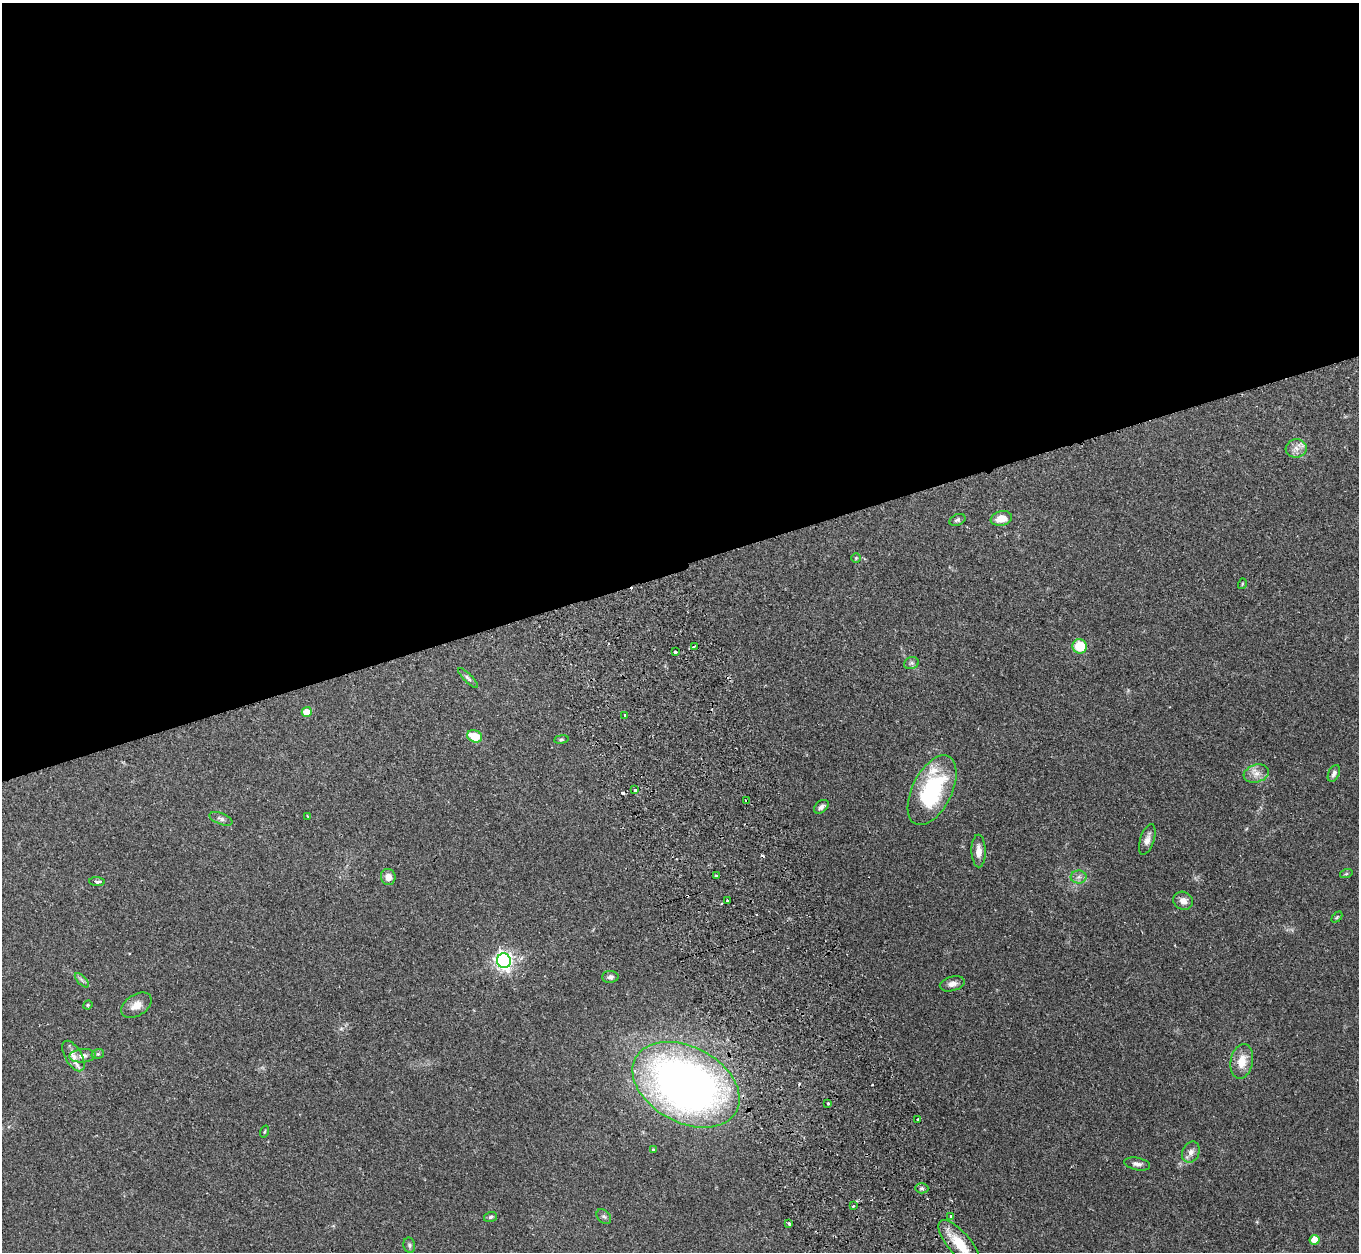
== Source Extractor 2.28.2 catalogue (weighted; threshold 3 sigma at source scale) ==
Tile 2 of 4 x 4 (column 2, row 1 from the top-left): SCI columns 1429-2785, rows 3931-5180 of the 5572 x 5527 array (HDU 1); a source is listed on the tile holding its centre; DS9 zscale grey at full resolution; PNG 1361 x 1254 px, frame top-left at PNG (2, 3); each listed source drawn as its Kron ellipse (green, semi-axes under 4 px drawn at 4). Shown black and unused: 45% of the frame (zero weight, under 2 of 3 exposures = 4% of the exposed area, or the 3 px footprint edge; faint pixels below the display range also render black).
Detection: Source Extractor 2.28.2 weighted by HDU 2 'WHT'; one run over the whole footprint, this tile lists its part. Background 0.082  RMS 0.0059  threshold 0.0265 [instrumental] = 3 sigma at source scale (4.5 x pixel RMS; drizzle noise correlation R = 1.50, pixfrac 1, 0.05/0.05 arcsec/px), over >= 5 px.
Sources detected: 66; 6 cosmic-ray / hot-pixel residue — neither listed nor drawn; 2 inside a brighter listed object's ellipse — not listed separately; the other 58 listed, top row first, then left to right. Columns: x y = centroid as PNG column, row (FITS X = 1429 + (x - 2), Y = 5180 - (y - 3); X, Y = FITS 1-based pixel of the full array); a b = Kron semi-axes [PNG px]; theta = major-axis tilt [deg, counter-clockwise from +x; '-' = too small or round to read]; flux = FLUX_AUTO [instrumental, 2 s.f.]
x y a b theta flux
1296 448 10 9 - 3.7
1001 518 11 7 13 7.3
957 520 8 5 23 1.3
856 558 5 5 - 0.64
1242 584 5 3 - 0.53
694 646 4 3 - 4.1
1080 646 7 7 - 16
675 652 3 3 - 7.1
911 663 7 5 20 1.4
468 678 13 4 -45 1.5
307 712 5 5 - 8.4
625 715 3 3 - 0.58
475 736 8 6 -25 12
561 739 7 3 8 0.8
1256 773 13 9 17 4.3
1334 773 9 5 65 1.7
635 790 3 3 - 3.2
932 790 38 19 63 56
747 801 3 3 - 1.7
821 807 8 5 43 1.8
308 816 4 3 - 0.61
221 819 12 5 -21 1.8
1147 839 16 7 72 3.5
979 851 16 7 -89 4.7
1346 874 6 4 18 0.74
716 876 3 3 - 1.7
388 877 8 7 - 3.8
1079 877 8 6 2 2.1
97 881 8 4 -5 1.6
727 901 3 2 - 0.91
1183 901 10 9 - 3.7
1337 917 6 4 45 0.66
504 961 7 7 - 210
610 977 8 6 1 1.7
82 980 9 3 -45 1.2
952 984 12 7 15 3.2
88 1005 5 4 - 0.6
136 1005 16 10 33 5.3
98 1054 6 5 - 0.9
73 1056 17 8 -60 4.6
83 1056 13 6 5 3.2
1242 1061 17 11 79 8.9
686 1085 57 38 -28 360
828 1104 3 3 - 1
918 1119 3 3 - 2.7
265 1132 6 3 71 0.56
653 1149 4 3 - 0.47
1191 1152 11 8 65 3
1137 1164 13 6 -11 2.2
922 1188 6 5 - 1.2
853 1206 3 2 - 0.74
604 1216 8 6 -46 1.3
950 1216 3 3 - 0.8
490 1217 7 5 18 1.1
789 1224 3 3 - 1.1
1315 1240 5 5 - 9.8
960 1244 30 11 -50 15
409 1245 7 5 -78 1.2
Overlapping masked pixels (flux is a lower limit): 2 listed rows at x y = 747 801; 686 1085
Isophote crosses this tile's border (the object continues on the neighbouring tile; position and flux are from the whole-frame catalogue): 1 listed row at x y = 960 1244